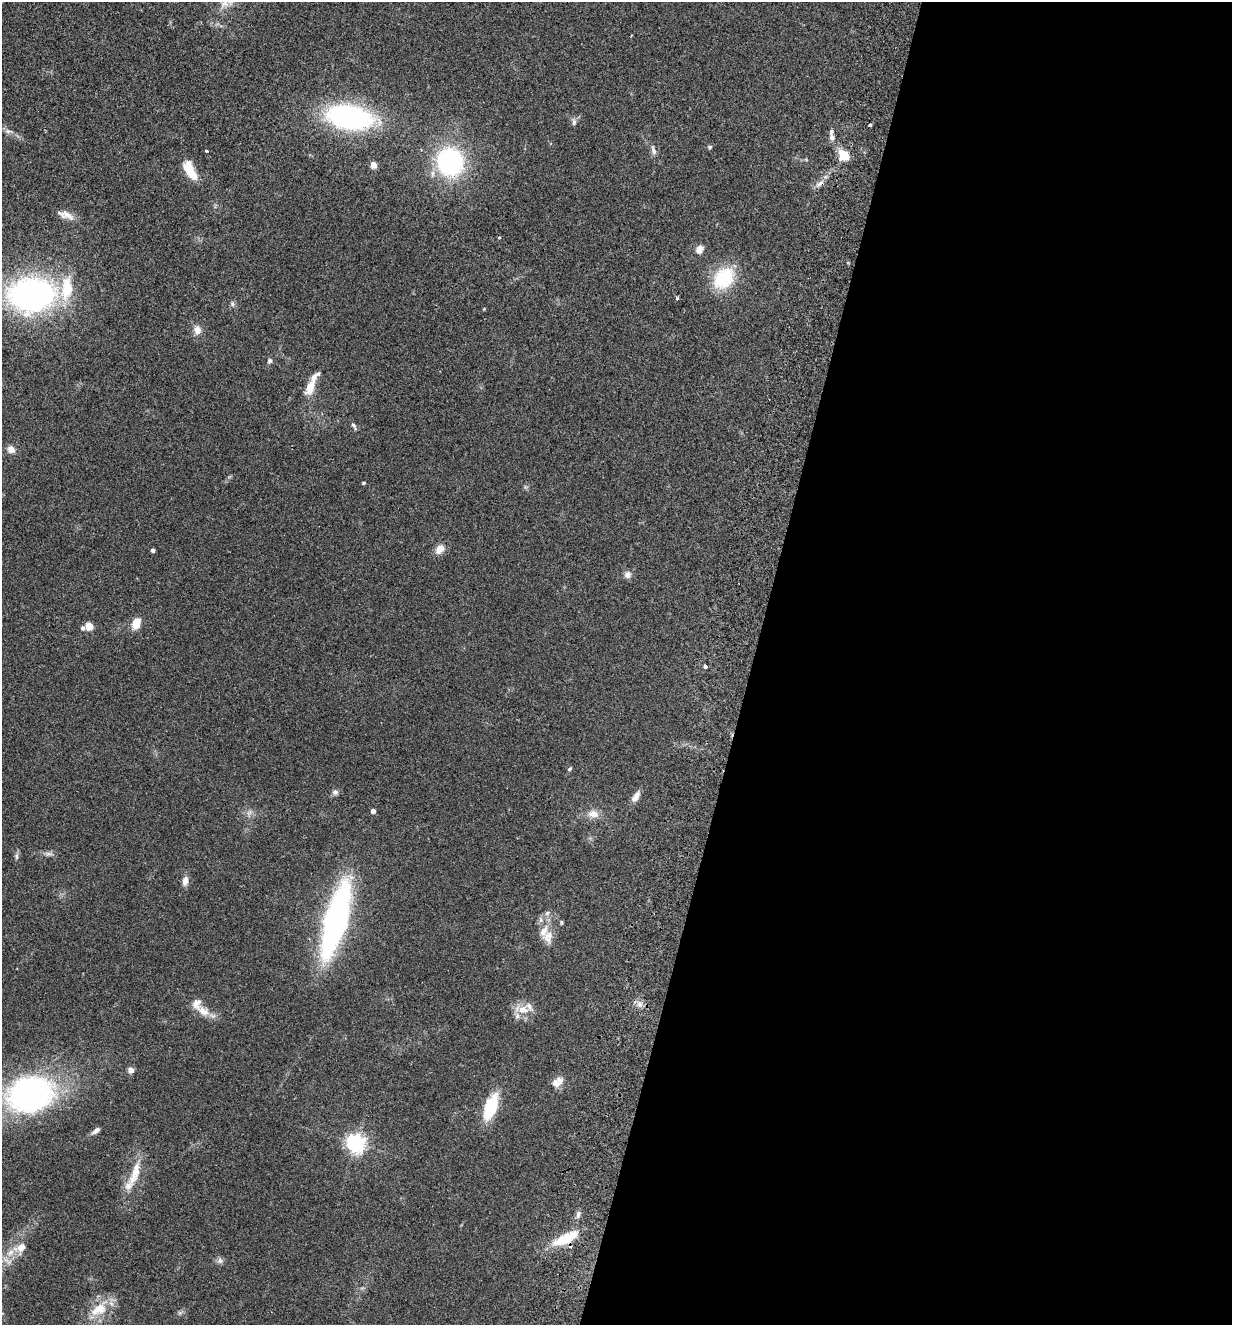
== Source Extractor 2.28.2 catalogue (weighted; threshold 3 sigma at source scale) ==
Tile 12 of 4 x 4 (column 4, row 3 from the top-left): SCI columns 3880-5109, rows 1348-2670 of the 5425 x 5337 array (HDU 1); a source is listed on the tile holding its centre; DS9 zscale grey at full resolution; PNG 1234 x 1327 px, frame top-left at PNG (2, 2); no overlay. Shown black and unused: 39% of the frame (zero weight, under 2 of 3 exposures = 3% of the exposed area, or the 3 px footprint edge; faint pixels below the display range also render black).
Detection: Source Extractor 2.28.2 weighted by HDU 2 'WHT'; one run over the whole footprint, this tile lists its part. Background 0.152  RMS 0.01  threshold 0.047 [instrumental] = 3 sigma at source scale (4.5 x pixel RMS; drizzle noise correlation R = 1.50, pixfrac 1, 0.05/0.05 arcsec/px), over >= 5 px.
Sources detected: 68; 1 cosmic-ray / hot-pixel residue — not listed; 7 inside a brighter listed object's ellipse — not listed separately; the other 60 listed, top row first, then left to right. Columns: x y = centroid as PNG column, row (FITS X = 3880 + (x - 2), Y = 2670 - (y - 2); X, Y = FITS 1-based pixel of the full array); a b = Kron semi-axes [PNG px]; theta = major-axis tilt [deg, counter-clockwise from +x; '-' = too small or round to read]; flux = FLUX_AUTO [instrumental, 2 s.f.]
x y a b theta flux
349 117 35 18 -10 230
574 122 9 5 89 2.8
870 124 3 3 - 1.3
8 131 10 6 -3 3.3
832 138 7 6 - 3.5
710 147 5 4 - 2
653 150 13 6 -70 4.2
207 151 3 2 - 1.4
843 155 14 12 -43 15
450 162 26 23 -72 140
374 165 5 4 - 15
190 170 22 10 -62 23
820 184 11 6 26 4.7
67 215 20 10 -27 8.8
499 237 5 3 - 0.93
699 249 10 8 64 6.4
724 278 26 20 49 52
32 295 45 33 2 280
677 298 5 4 - 1.5
232 304 8 5 85 2.3
197 330 11 9 -76 7.5
270 361 6 5 - 2.6
311 385 28 8 65 19
354 426 11 4 -61 2.3
11 449 10 8 -40 6.4
363 483 4 4 - 0.99
440 549 12 9 46 8.2
153 550 4 3 - 3.1
627 575 9 8 - 4.8
136 623 11 8 70 15
89 626 5 5 - 29
83 628 5 5 - 2.3
705 666 5 3 - 1.6
570 769 6 4 41 1.4
335 792 8 7 - 3
636 797 15 7 56 6.4
373 811 4 4 - 5.6
593 814 15 10 -11 9
49 854 11 4 -8 3.1
16 856 9 4 -90 2.3
185 881 10 6 78 6.9
547 913 7 5 45 2.4
336 920 53 15 74 360
561 922 5 4 - 1.5
548 937 17 13 73 11
639 1004 8 8 - 5.1
523 1009 15 11 5 13
203 1011 19 10 -31 12
131 1070 7 7 - 4.5
557 1082 17 10 39 9.2
30 1094 45 35 13 280
491 1107 23 11 69 50
96 1130 11 5 36 4.2
356 1143 7 6 - 490
135 1170 32 11 80 20
578 1215 9 6 89 3.4
564 1240 33 12 24 30
21 1247 15 9 25 11
220 1260 10 6 -82 3.2
99 1309 23 14 30 25
Overlapping masked pixels (flux is a lower limit): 2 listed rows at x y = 820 184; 564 1240
Isophote crosses this tile's border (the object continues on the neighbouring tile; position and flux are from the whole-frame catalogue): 1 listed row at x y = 32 295